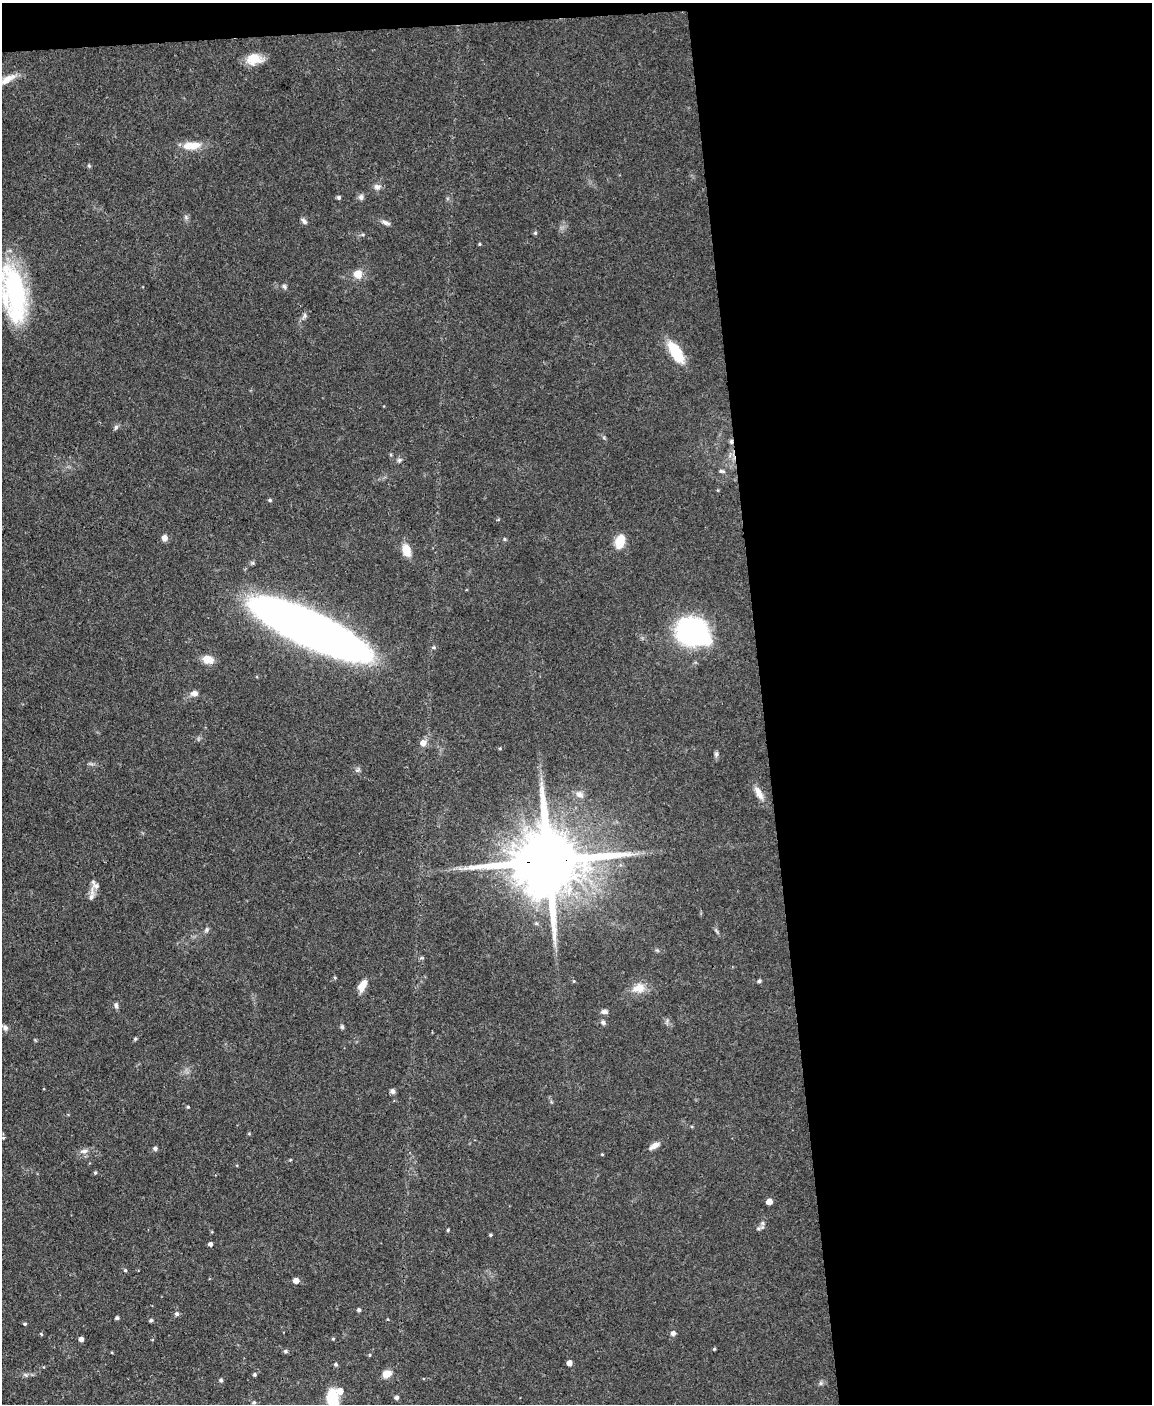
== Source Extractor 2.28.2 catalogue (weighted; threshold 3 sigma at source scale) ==
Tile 4 of 4 x 3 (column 4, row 1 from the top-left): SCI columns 3449-4598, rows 3042-4443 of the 4599 x 4572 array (HDU 1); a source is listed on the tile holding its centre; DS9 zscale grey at full resolution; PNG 1154 x 1406 px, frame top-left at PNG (2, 3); no overlay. Shown black and unused: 35% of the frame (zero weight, under 3 of 4 exposures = <1% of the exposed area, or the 3 px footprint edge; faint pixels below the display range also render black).
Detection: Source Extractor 2.28.2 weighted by HDU 2 'WHT'; one run over the whole footprint, this tile lists its part. Background 0.142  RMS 0.0052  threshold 0.0234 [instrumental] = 3 sigma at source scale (4.5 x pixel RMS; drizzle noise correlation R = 1.50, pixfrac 1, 0.05/0.05 arcsec/px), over >= 5 px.
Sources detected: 94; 2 inside a brighter object's white glare — not listed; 3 inside a brighter listed object's ellipse — not listed separately; the other 89 listed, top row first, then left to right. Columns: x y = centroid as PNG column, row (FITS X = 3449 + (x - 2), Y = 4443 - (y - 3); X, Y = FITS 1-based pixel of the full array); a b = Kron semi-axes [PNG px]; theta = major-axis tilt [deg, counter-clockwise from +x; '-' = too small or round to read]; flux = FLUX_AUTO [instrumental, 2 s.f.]
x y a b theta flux
254 59 16 11 5 10
7 79 24 9 31 6.1
191 145 26 10 4 8.3
89 166 5 4 - 0.66
377 187 9 8 - 2.3
339 197 5 5 - 1
361 197 8 7 - 1.7
186 217 7 4 -47 1.1
304 221 9 5 -46 1.5
385 223 13 5 -20 1.9
535 233 6 5 - 0.74
479 244 4 3 - 0.64
358 274 9 9 - 6
284 286 7 5 -57 1.1
15 294 65 22 -80 66
304 316 11 5 70 1.5
676 353 26 11 -60 17
116 427 8 5 61 1.1
731 441 7 5 88 1.1
399 460 7 5 2 1.1
722 471 9 5 -6 1.1
270 500 4 4 - 0.87
165 538 7 6 - 2.8
504 539 5 4 - 0.68
620 541 14 9 74 11
406 550 13 9 -71 7.6
309 628 86 22 -25 710
691 631 20 19 - 110
434 647 6 5 - 0.86
207 659 12 8 -14 6.4
194 693 9 7 11 2.6
423 743 7 6 - 3.5
716 754 7 5 89 1.1
759 793 20 8 -59 4.9
579 794 11 8 -20 2.8
548 861 24 18 5 6100
92 895 25 6 82 3.5
207 930 8 6 56 1.2
657 950 6 4 -19 0.74
422 958 6 4 -17 0.68
335 978 5 3 - 0.51
574 981 4 4 - 0.54
759 981 4 4 - 1.1
362 985 13 7 64 5.8
639 988 19 12 15 6.9
116 1005 7 5 -87 1.3
604 1011 9 6 2 1.8
603 1022 7 6 - 1.3
342 1027 6 4 -74 0.92
5 1028 9 6 -42 1.9
135 1039 4 4 - 0.84
393 1091 6 5 - 1.7
188 1107 3 3 - 0.61
249 1134 5 3 - 0.5
3 1138 5 4 - 0.62
654 1146 14 6 32 3.1
155 1148 5 4 - 1.5
84 1151 11 6 5 2.3
602 1154 4 3 - 0.46
95 1173 5 4 - 0.71
769 1201 5 4 - 5.4
762 1223 6 5 - 1
448 1230 4 3 - 0.58
490 1235 4 4 - 0.76
210 1244 4 4 - 1.8
125 1270 4 4 - 0.68
296 1281 5 5 - 4.2
359 1310 4 4 - 1.2
177 1314 6 5 - 1.4
117 1318 4 4 - 1.1
151 1320 4 4 - 0.93
25 1324 4 3 - 0.73
673 1333 5 5 - 2
41 1334 4 3 - 0.59
81 1339 4 4 - 2.5
333 1339 4 3 - 0.63
714 1349 3 3 - 0.66
285 1351 5 5 - 1.1
112 1353 4 3 - 0.44
369 1355 4 3 - 0.54
569 1363 5 5 - 2.5
336 1364 5 5 - 0.95
387 1374 10 8 21 5.1
255 1375 4 4 - 0.9
221 1380 4 4 - 1.1
821 1383 7 4 90 0.9
396 1397 5 4 - 1.5
333 1399 18 10 -83 20
254 1402 4 4 - 0.94
Overlapping masked pixels (flux is a lower limit): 3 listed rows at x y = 731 441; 309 628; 548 861
Isophote crosses this tile's border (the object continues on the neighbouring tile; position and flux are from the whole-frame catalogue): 2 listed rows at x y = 15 294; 333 1399